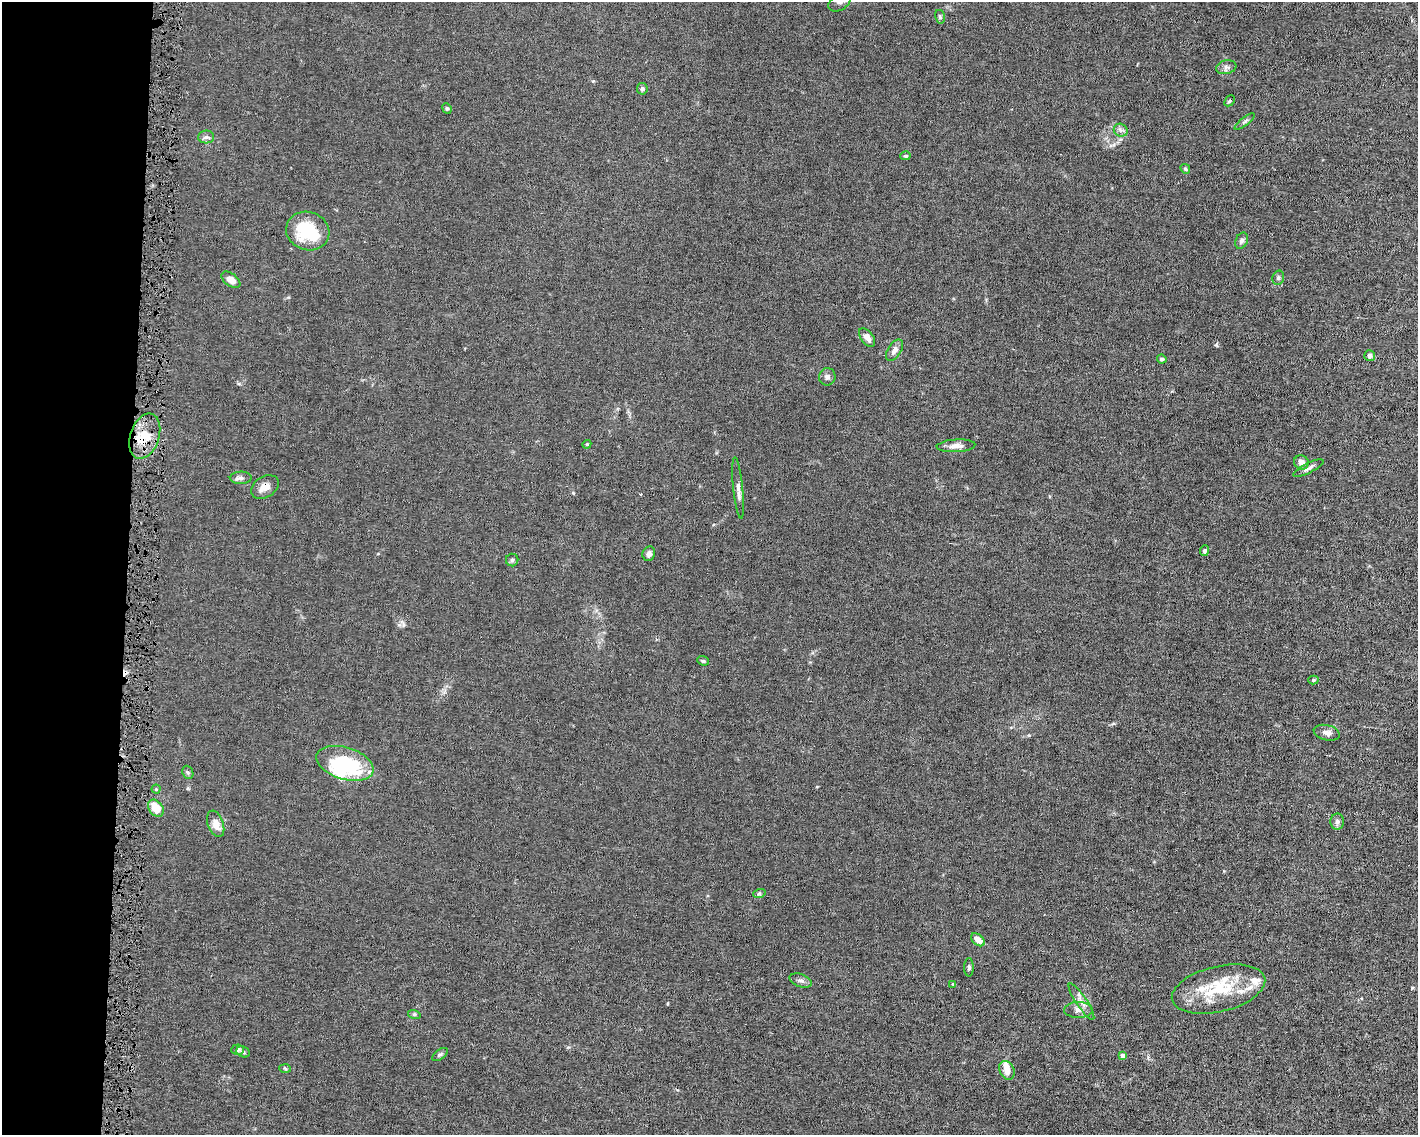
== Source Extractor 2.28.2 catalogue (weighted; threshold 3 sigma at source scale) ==
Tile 4 of 3 x 4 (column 1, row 2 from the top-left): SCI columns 107-1522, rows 2269-3401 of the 4568 x 4535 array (HDU 1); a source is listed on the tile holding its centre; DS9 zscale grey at full resolution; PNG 1420 x 1137 px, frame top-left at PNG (2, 2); each listed source drawn as its Kron ellipse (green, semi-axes under 4 px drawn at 4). Shown black and unused: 9% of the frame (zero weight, under 4 of 8 exposures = <1% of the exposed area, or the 3 px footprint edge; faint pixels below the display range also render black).
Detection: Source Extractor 2.28.2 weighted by HDU 2 'WHT'; one run over the whole footprint, this tile lists its part. Background 0.0157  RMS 0.0024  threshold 0.00967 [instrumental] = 3 sigma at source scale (4.09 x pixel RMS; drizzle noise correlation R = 1.36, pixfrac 0.8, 0.05/0.05 arcsec/px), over >= 5 px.
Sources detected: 66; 2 inside a brighter object's white glare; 2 cosmic-ray / hot-pixel residue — neither listed nor drawn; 7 inside a brighter listed object's ellipse — not listed separately; the other 55 listed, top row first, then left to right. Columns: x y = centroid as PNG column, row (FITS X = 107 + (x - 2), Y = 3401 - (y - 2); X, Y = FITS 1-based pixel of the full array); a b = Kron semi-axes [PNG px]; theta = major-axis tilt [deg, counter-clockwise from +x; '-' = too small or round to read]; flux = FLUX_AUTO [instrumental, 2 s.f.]
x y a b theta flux
840 2 12 8 35 1.1
940 17 7 5 -74 0.41
1226 67 10 7 12 0.81
642 89 6 5 - 0.48
1229 101 6 4 47 0.32
447 108 5 4 - 0.29
1245 122 12 4 37 0.49
1121 130 7 6 - 0.67
206 137 8 6 3 0.69
905 156 5 4 - 0.32
1185 169 5 4 - 0.29
308 231 22 19 -18 11
1242 241 8 6 64 0.63
1278 278 7 5 75 0.45
231 280 11 6 -37 1.9
867 338 11 6 -52 1.2
894 350 12 6 59 1.2
1370 356 5 5 - 0.66
1162 359 5 4 - 0.44
827 377 9 8 - 0.67
145 436 23 14 71 5.1
587 444 4 3 - 0.19
956 446 19 6 3 1.5
1301 462 7 7 - 1.4
1308 468 16 5 27 0.82
241 478 11 6 1 0.76
265 487 15 10 32 1.8
738 488 31 5 -84 1.2
1204 551 5 4 - 0.48
649 554 7 6 - 0.82
512 560 6 6 - 0.38
703 661 6 4 -20 0.31
1313 680 5 4 - 0.31
1327 733 13 7 -14 1
345 763 29 16 -17 17
188 772 7 5 -67 0.39
156 789 4 4 - 0.22
156 808 9 6 -53 3.7
1337 822 8 7 - 0.67
216 824 14 7 -69 1.8
759 894 6 4 18 0.29
978 940 8 5 -42 2
969 967 9 5 90 0.49
801 981 11 6 -19 0.74
953 984 4 4 - 0.18
1219 989 48 23 14 11
1081 1002 21 5 -56 1.4
1078 1010 14 8 -1 1.2
414 1014 6 4 -18 0.36
237 1050 6 5 - 0.63
243 1052 7 5 -25 0.39
440 1054 9 4 36 0.44
1123 1056 4 4 - 1.3
285 1069 6 3 -3 0.25
1007 1070 10 7 -65 2.1
Overlapping masked pixels (flux is a lower limit): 2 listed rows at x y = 145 436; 265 487
Isophote crosses this tile's border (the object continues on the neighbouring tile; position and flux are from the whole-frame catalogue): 1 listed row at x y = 840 2